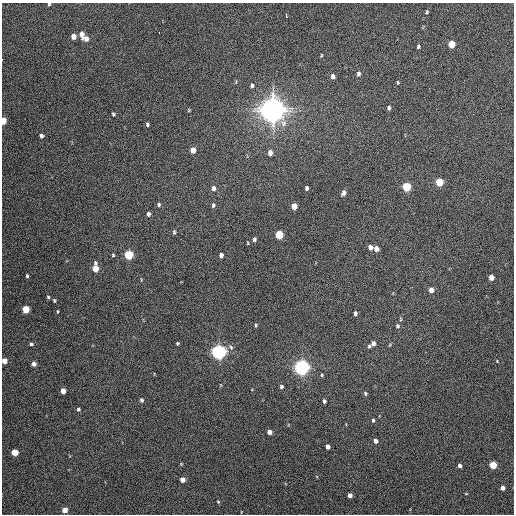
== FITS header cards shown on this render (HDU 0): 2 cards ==
NAXIS1  =                  512 / Axis length
NAXIS2  =                  512 / Axis length

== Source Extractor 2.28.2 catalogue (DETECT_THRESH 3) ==
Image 512 x 512 px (HDU 0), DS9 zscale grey, 1 PNG px = 1 image px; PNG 516 x 516 px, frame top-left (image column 1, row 512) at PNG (2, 3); no overlay
Background 301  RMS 17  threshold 50.1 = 3 sigma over >= 5 px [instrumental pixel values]
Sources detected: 82; all 82 listed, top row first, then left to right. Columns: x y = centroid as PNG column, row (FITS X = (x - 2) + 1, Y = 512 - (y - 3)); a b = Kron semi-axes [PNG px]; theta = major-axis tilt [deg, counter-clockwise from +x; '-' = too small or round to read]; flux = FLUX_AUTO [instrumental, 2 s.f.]
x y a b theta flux
49 4 3 3 - 1.3e+03
426 12 5 4 - 1.7e+03
159 33 2 2 - 2.7e+03
82 34 7 4 -82 6.6e+03
73 36 5 4 - 9.2e+03
86 39 5 5 - 5.9e+03
451 44 5 4 - 2.7e+04
418 47 4 4 - 1.6e+03
321 55 5 3 - 1.1e+03
358 74 6 4 83 3.1e+03
333 76 6 4 -89 4.7e+03
398 82 6 3 -89 1.1e+03
252 85 6 4 80 2.6e+03
389 108 5 3 - 2.8e+03
189 110 4 3 - 1.1e+03
272 110 8 8 - 1.6e+06
113 114 4 3 - 1.6e+03
3 121 5 3 - 2.4e+04
283 123 10 8 -64 5.9e+03
147 124 4 3 - 2.1e+03
41 136 5 3 - 3.0e+03
193 150 5 4 - 1.1e+04
270 153 5 4 - 6.0e+03
439 182 5 5 - 3.9e+04
406 187 5 5 - 5.6e+04
213 188 6 5 - 4.1e+03
306 188 4 3 - 3.0e+03
343 193 5 4 - 4.3e+03
159 204 5 4 - 2.0e+03
213 205 6 4 89 2.4e+03
294 206 5 4 - 1.4e+04
148 214 5 4 - 2.9e+03
174 232 6 4 -90 1.7e+03
279 235 5 5 - 4.5e+04
254 239 5 4 - 2.5e+03
248 243 4 2 - 8.8e+02
370 247 5 4 - 5.9e+03
376 249 5 4 - 6.8e+03
113 255 4 4 - 1.2e+03
128 255 5 5 - 6.1e+04
221 255 4 4 - 4.1e+03
95 268 7 4 -89 1.9e+04
27 276 4 3 - 1.6e+03
491 277 5 4 - 1.2e+04
431 290 5 4 - 8.0e+03
48 297 4 4 - 1.5e+03
54 300 4 3 - 1.3e+03
25 309 5 4 - 3.2e+04
57 311 5 2 - 1.0e+03
355 313 4 3 - 2.5e+03
256 325 5 3 - 1.4e+03
397 326 6 6 - 2.0e+03
177 343 4 3 - 1.3e+03
373 343 5 5 - 4.2e+03
31 344 4 4 - 2.2e+03
369 346 5 4 - 1.8e+03
231 347 7 5 -67 2.6e+03
218 352 6 5 - 4.7e+05
4 361 4 4 - 1.0e+04
497 361 4 2 - 9.2e+02
34 364 5 4 - 6.0e+03
301 367 6 5 - 5.4e+05
322 375 5 4 - 1.3e+03
281 386 4 4 - 2.6e+03
63 391 4 4 - 1.2e+04
365 393 5 4 - 1.8e+03
141 400 4 4 - 2.4e+03
324 401 4 4 - 3.0e+03
78 409 4 4 - 1.9e+03
373 420 4 3 - 1.7e+03
269 432 4 4 - 6.8e+03
375 441 4 4 - 4.5e+03
328 447 4 4 - 5.8e+03
15 452 4 4 - 2.4e+04
493 465 5 4 - 3.1e+04
460 466 4 4 - 4.2e+03
182 480 4 4 - 9.9e+03
502 488 4 4 - 6.9e+03
466 494 4 3 - 8.1e+02
350 495 4 4 - 5.7e+03
218 502 5 4 - 1.3e+03
64 510 4 4 - 1.2e+04
At the frame edge (FLAGS 8, measured only in part): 3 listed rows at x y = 49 4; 3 121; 4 361